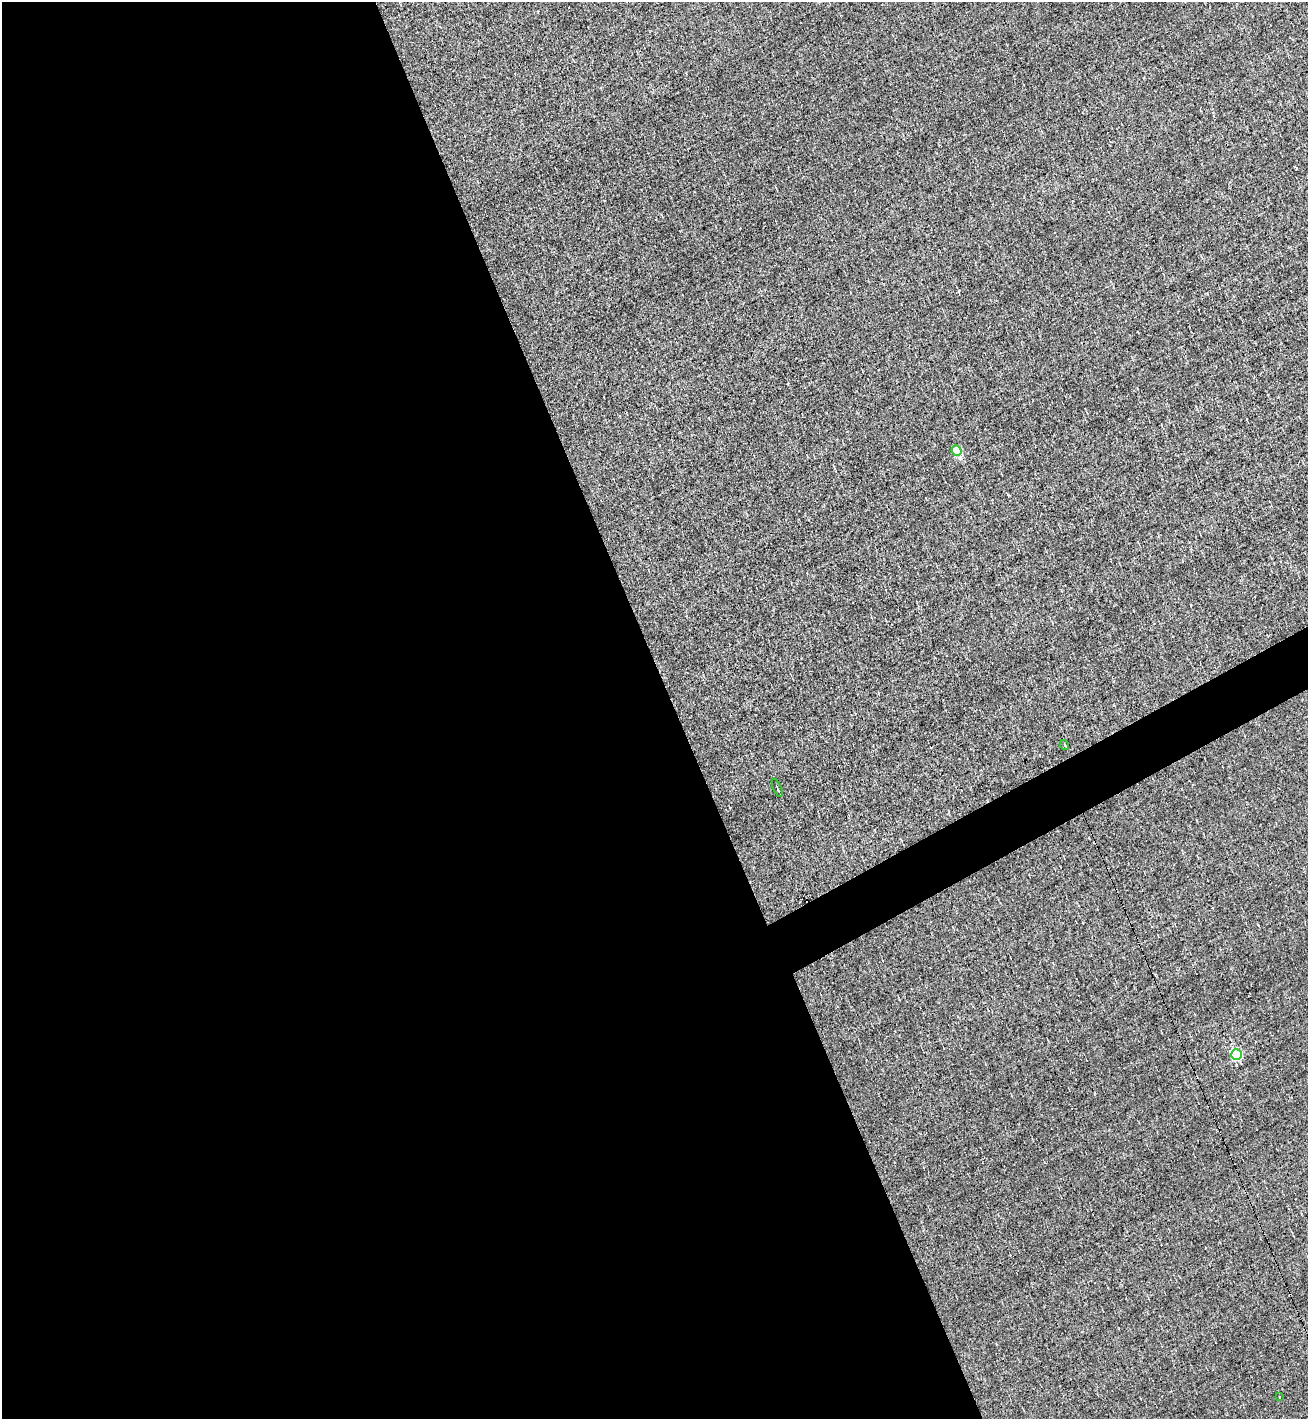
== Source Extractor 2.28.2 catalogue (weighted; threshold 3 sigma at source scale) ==
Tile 9 of 4 x 4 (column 1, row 3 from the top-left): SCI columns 281-1586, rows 1418-2834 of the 5651 x 5667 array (HDU 1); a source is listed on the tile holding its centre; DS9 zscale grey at full resolution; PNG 1310 x 1421 px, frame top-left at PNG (2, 2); each listed source drawn as its Kron ellipse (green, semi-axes under 4 px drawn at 4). Shown black and unused: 53% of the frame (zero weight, under 3 of 5 exposures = <1% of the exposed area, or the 3 px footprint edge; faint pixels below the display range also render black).
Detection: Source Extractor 2.28.2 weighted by HDU 2 'WHT'; one run over the whole footprint, this tile lists its part. Background -0.00605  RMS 0.044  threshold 0.198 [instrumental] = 3 sigma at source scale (4.5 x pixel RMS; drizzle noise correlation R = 1.50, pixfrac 1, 0.05/0.05 arcsec/px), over >= 5 px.
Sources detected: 7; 2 cosmic-ray / hot-pixel residue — neither listed nor drawn; the other 5 listed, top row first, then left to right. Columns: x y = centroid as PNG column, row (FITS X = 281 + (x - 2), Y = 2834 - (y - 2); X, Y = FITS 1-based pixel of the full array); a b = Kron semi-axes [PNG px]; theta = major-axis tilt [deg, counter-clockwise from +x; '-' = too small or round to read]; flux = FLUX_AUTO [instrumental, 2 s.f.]
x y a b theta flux
956 451 5 5 - 190
1065 745 5 3 - 4.1
777 788 9 2 -67 4.7
1236 1055 5 5 - 510
1279 1397 2 2 - 2.4